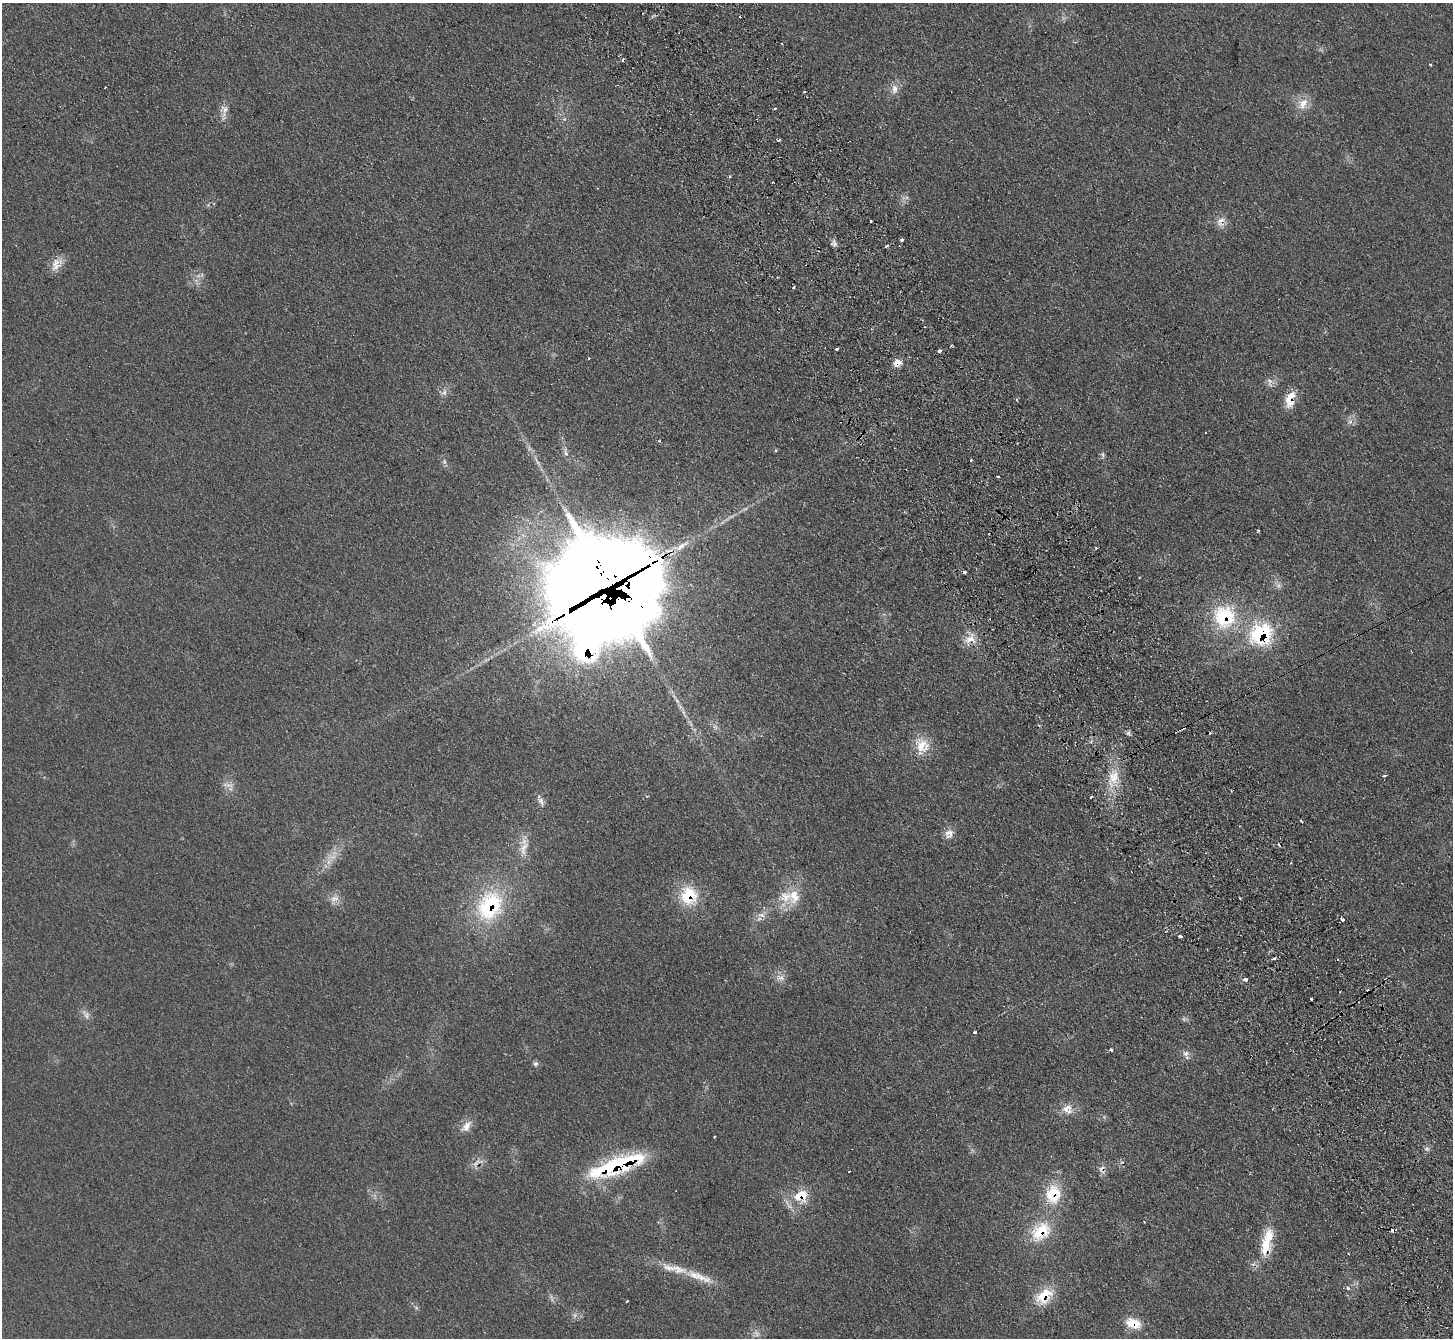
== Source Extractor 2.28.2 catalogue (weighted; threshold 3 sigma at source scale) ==
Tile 6 of 4 x 4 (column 2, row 2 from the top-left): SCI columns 1500-2950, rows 2859-4194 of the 5902 x 5856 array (HDU 1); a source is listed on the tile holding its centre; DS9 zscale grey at full resolution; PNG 1455 x 1340 px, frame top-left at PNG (2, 3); no overlay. Shown black and unused: <1% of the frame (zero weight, under 2 of 3 exposures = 3% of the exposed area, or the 3 px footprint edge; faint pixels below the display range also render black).
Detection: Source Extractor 2.28.2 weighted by HDU 2 'WHT'; one run over the whole footprint, this tile lists its part. Background 0.107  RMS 0.011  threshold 0.0477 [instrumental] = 3 sigma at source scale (4.5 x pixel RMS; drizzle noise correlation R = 1.50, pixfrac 1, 0.05/0.05 arcsec/px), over >= 5 px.
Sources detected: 104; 2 too faint to see at this stretch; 1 inside a brighter object's white glare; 18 cosmic-ray / hot-pixel residue — not listed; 5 inside a brighter listed object's ellipse — not listed separately; the other 78 listed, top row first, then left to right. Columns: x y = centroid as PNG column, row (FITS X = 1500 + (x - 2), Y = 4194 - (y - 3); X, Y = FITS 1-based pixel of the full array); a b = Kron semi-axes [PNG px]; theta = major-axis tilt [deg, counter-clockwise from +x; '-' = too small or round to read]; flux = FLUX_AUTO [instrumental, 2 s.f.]
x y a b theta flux
1431 64 3 3 - 4
894 89 14 8 86 7.4
805 92 3 2 - 1.7
1303 104 16 10 59 13
775 108 3 2 - 2.4
224 109 13 12 - 7.7
729 176 5 2 - 1.2
772 182 3 3 - 3.3
1220 222 15 10 69 7.7
901 239 3 3 - 23
834 243 10 6 -70 3.5
887 246 4 3 - 4
56 264 20 13 56 11
837 349 3 3 - 2.6
940 351 3 3 - 13
589 358 3 3 - 1.6
897 362 9 8 - 8.5
1270 382 14 7 -75 5
444 392 9 6 -89 3.9
1016 399 4 3 - 1.2
1290 399 22 10 76 16
1350 422 7 5 -44 2.8
659 441 3 3 - 1.2
776 450 3 3 - 1.5
566 452 15 6 -78 5
1102 455 10 4 -68 2.2
444 461 6 4 -72 1.9
998 477 3 2 - 1.7
1258 531 3 3 - 1.2
682 546 26 8 36 15
605 579 67 52 53 8400
1278 585 7 4 -72 3
1224 617 30 29 - 72
1261 634 20 18 23 97
970 639 18 10 0 12
1128 733 6 6 - 2.2
921 746 24 16 90 21
1385 775 3 3 - 2.3
1114 778 26 10 59 20
228 785 17 5 -4 4.9
541 801 14 7 -63 4.8
1301 821 3 2 - 1.6
950 834 15 8 75 6.5
524 848 24 10 71 14
333 857 8 5 32 4
328 862 8 5 89 4
689 896 24 21 82 38
786 896 21 17 16 22
334 898 12 7 24 6.5
490 906 41 32 62 96
761 915 11 6 -10 5.1
1342 920 4 3 - 3.5
1180 936 5 3 - 2.7
1274 958 3 3 - 5.3
780 977 13 7 -4 5.7
1245 979 4 3 - 8.2
1311 999 3 3 - 2.5
86 1015 13 8 -65 5.7
975 1032 3 3 - 6.8
1111 1050 3 3 - 3.6
1186 1053 9 6 29 3.7
535 1063 7 6 - 2.8
1067 1108 17 10 29 11
466 1126 17 9 50 9.3
714 1137 3 3 - 1.1
1427 1149 6 4 -18 2
616 1165 66 16 19 120
1053 1193 26 18 62 34
801 1196 12 9 10 26
1393 1230 5 3 - 5.4
1040 1231 30 20 40 38
1267 1242 40 12 77 37
698 1276 46 10 -20 25
1348 1288 4 4 - 2.6
1044 1296 26 16 41 26
627 1301 3 2 - 1.6
1133 1323 20 12 -19 17
756 1333 10 5 -55 3.6
Overlapping masked pixels (flux is a lower limit): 18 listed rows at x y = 1220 222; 897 362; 1290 399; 682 546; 605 579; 1224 617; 1261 634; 970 639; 689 896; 490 906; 616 1165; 1053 1193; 801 1196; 1393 1230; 1040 1231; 1267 1242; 1044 1296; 1133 1323